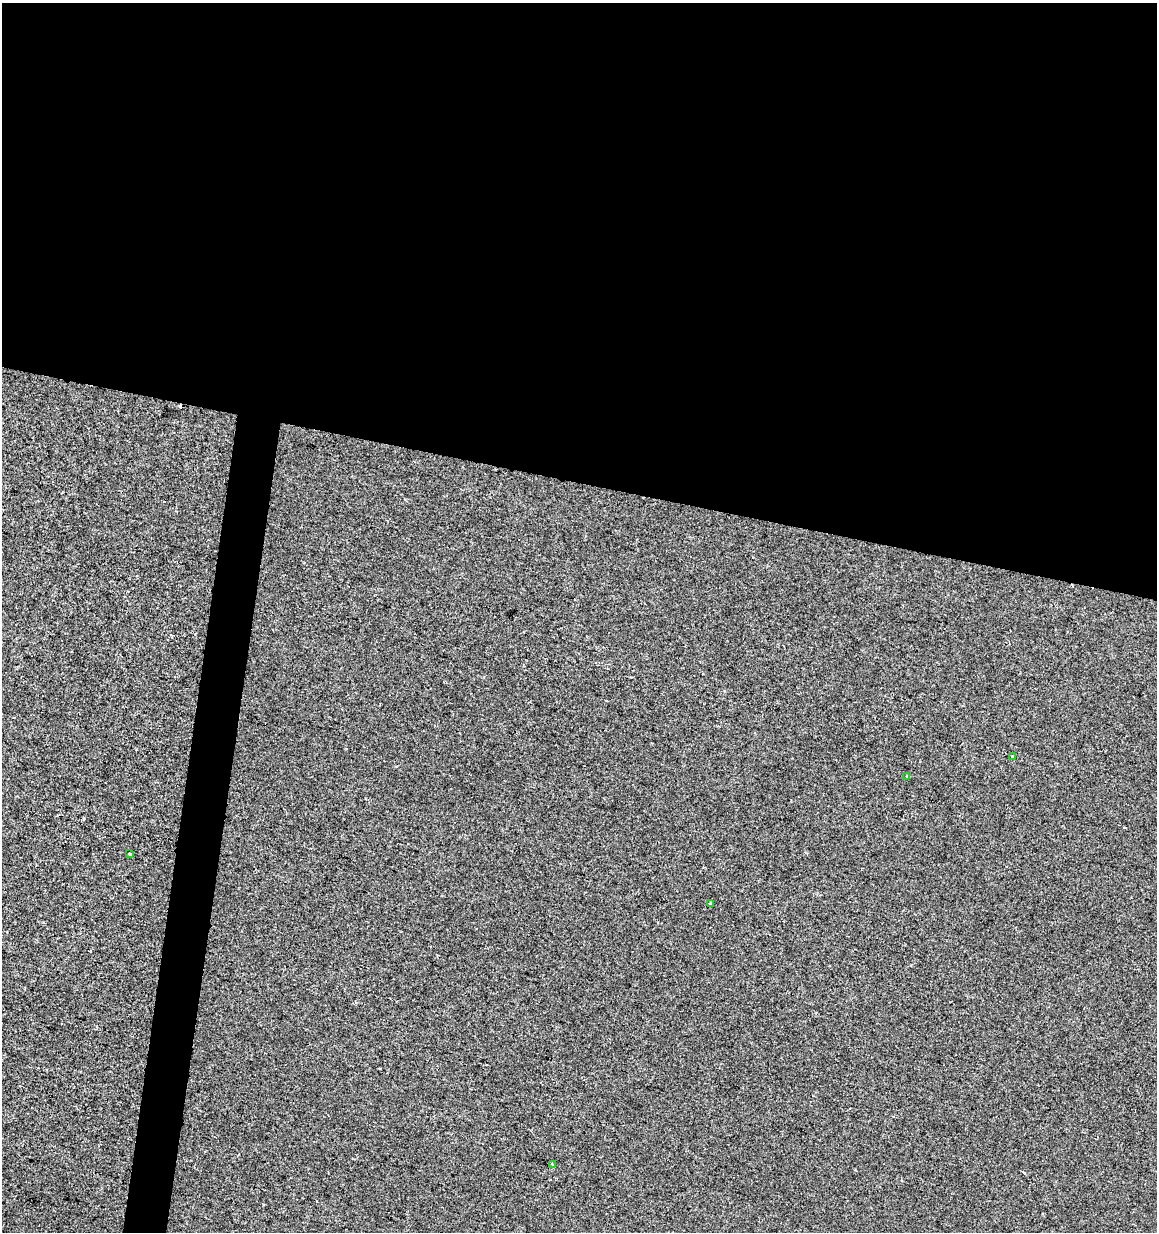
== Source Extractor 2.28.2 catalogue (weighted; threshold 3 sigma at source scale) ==
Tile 3 of 4 x 4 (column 3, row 1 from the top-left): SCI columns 2596-3750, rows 3690-4919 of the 5130 x 4927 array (HDU 1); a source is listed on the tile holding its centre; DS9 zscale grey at full resolution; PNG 1159 x 1234 px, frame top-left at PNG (2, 3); each listed source drawn as its Kron ellipse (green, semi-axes under 4 px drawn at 4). Shown black and unused: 42% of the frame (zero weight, under 2 of 3 exposures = <1% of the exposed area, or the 3 px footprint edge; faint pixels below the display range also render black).
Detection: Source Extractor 2.28.2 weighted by HDU 2 'WHT'; one run over the whole footprint, this tile lists its part. Background 2.04e-04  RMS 0.0042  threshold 0.019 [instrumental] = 3 sigma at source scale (4.5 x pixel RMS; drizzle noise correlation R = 1.50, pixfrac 1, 0.0396/0.0396 arcsec/px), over >= 5 px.
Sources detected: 6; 1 cosmic-ray / hot-pixel residue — neither listed nor drawn; the other 5 listed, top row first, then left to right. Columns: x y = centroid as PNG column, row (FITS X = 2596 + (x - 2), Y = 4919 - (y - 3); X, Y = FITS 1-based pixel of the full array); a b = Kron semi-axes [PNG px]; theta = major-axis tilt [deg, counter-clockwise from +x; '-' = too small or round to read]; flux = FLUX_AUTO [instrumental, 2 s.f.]
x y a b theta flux
1013 757 4 3 - 1.1
907 776 2 2 - 0.37
130 853 3 3 - 1.1
710 903 4 2 - 0.46
553 1164 3 3 - 14